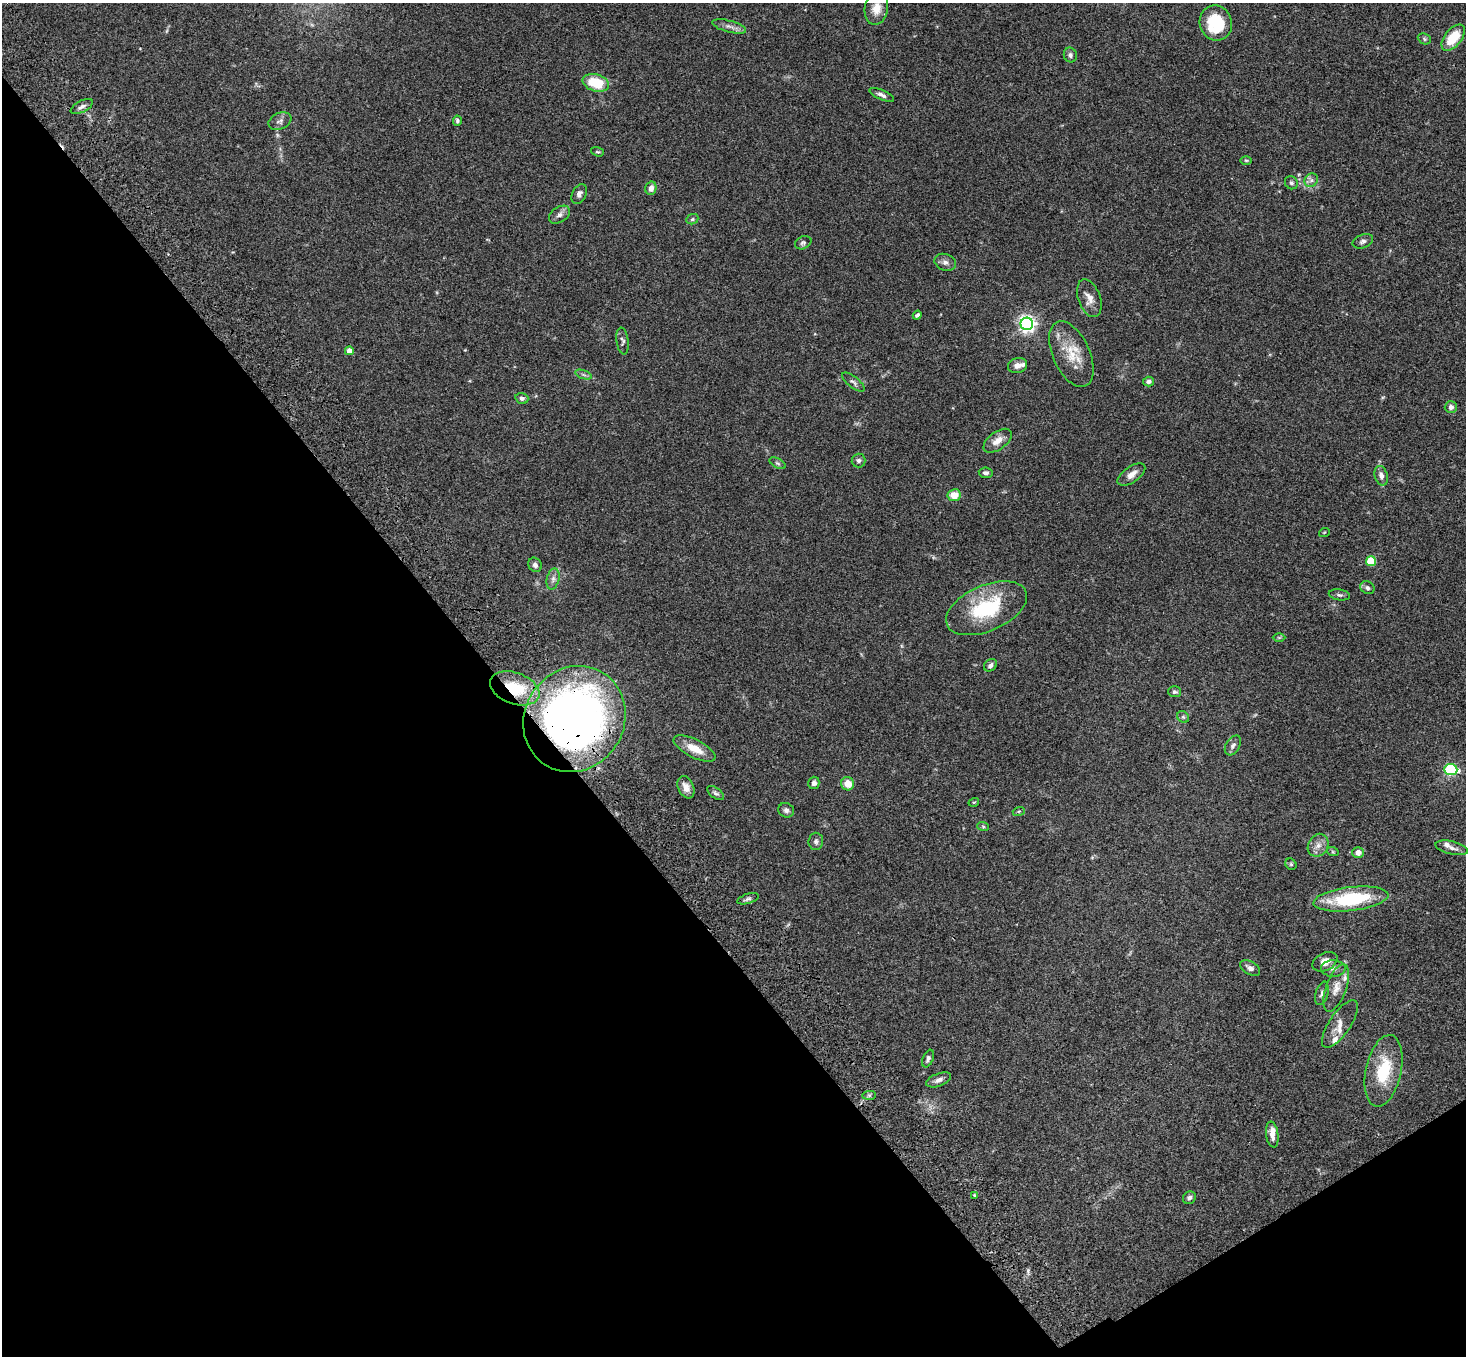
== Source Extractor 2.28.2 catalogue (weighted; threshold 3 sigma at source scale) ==
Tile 14 of 4 x 4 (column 2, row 4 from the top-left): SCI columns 1572-3035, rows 376-1729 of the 6069 x 6028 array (HDU 1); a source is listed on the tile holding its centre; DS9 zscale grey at full resolution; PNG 1468 x 1358 px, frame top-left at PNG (2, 3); each listed source drawn as its Kron ellipse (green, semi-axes under 4 px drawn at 4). Shown black and unused: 37% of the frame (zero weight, under 3 of 4 exposures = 6% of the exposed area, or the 3 px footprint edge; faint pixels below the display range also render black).
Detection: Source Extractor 2.28.2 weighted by HDU 2 'WHT'; one run over the whole footprint, this tile lists its part. Background 0.0598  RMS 0.0053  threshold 0.0237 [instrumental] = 3 sigma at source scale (4.5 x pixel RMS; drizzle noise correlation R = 1.50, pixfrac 1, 0.05/0.05 arcsec/px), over >= 5 px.
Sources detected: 94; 1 too faint to see at this stretch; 1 cosmic-ray / hot-pixel residue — neither listed nor drawn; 6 inside a brighter listed object's ellipse — not listed separately; the other 86 listed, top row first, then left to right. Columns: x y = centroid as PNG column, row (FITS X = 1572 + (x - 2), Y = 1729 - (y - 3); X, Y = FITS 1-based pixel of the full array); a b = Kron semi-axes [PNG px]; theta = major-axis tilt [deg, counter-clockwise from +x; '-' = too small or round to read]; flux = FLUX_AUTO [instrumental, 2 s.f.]
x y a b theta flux
876 8 16 11 79 5.9
1216 23 18 16 -73 21
729 26 17 5 -15 2.7
1453 38 15 8 51 13
1424 39 7 5 -24 0.83
1070 55 7 6 - 1.3
596 83 13 8 -16 17
882 95 13 5 -24 2
82 107 12 5 28 2
280 121 12 8 23 2.2
457 121 5 4 - 0.97
597 152 6 4 -18 0.63
1246 160 6 4 -1 0.66
1311 180 7 6 - 1.5
1291 183 7 6 - 1.1
651 188 7 5 75 2.8
579 194 10 7 64 1.9
559 215 11 7 33 2.4
692 219 6 5 - 0.85
1363 241 11 6 21 1.7
803 243 8 6 25 1.2
945 262 11 8 -20 2.4
1089 298 19 11 -71 4.9
917 315 5 4 - 1.1
1027 324 6 6 - 180
623 341 13 6 -82 1.5
349 351 4 4 - 4
1071 354 35 18 -65 14
1017 366 10 7 17 2.9
584 375 8 3 -19 1.1
1149 381 5 5 - 1.7
853 382 14 5 -38 1.5
522 398 6 5 - 1.5
1451 407 6 6 - 1.9
998 441 16 9 36 4.6
859 461 7 7 - 1.4
777 463 9 4 -27 1
986 473 7 5 -7 1.2
1131 474 16 8 34 3.8
1381 476 10 6 -74 2.5
954 495 6 6 - 6.8
1324 533 5 3 - 0.42
1371 561 5 5 - 22
535 565 7 6 - 1.6
553 579 11 6 76 2.1
1367 588 7 6 - 1.2
1339 595 11 5 -9 1.2
987 608 43 23 23 35
1279 637 6 4 0 0.61
990 665 7 5 40 1.6
515 688 26 15 -20 20
1175 692 6 5 - 1.1
1183 717 6 5 - 0.95
574 719 54 49 57 360
1233 745 11 7 58 1.7
694 749 23 9 -27 8.8
1451 770 6 5 - 51
814 783 6 5 - 2
848 784 7 6 - 6.3
686 787 11 8 -66 3.4
716 793 10 5 -36 1.2
974 802 5 3 - 0.47
786 810 8 7 - 1.6
1019 811 6 4 18 0.61
983 826 6 3 -20 0.66
816 841 9 7 84 1.4
1318 845 12 10 58 3.6
1452 848 17 6 -14 2.7
1333 852 6 4 -18 0.6
1358 852 6 5 - 3.4
1291 864 6 5 - 0.77
748 899 11 5 17 1.4
1351 899 38 12 7 37
1325 962 13 9 27 4.7
1250 968 11 6 -29 2.3
1333 968 12 8 0 2.6
1336 988 25 10 70 5.9
1322 993 12 6 74 2
1340 1024 28 10 56 5.5
928 1059 9 5 68 1.3
1384 1071 36 17 78 24
939 1080 13 6 20 2.2
869 1095 7 4 1 0.94
1272 1135 13 6 -82 3.5
974 1195 3 3 - 0.45
1189 1198 7 6 - 1.5
Overlapping masked pixels (flux is a lower limit): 2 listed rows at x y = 515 688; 574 719
Isophote crosses this tile's border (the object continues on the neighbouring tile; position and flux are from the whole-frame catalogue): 1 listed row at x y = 876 8